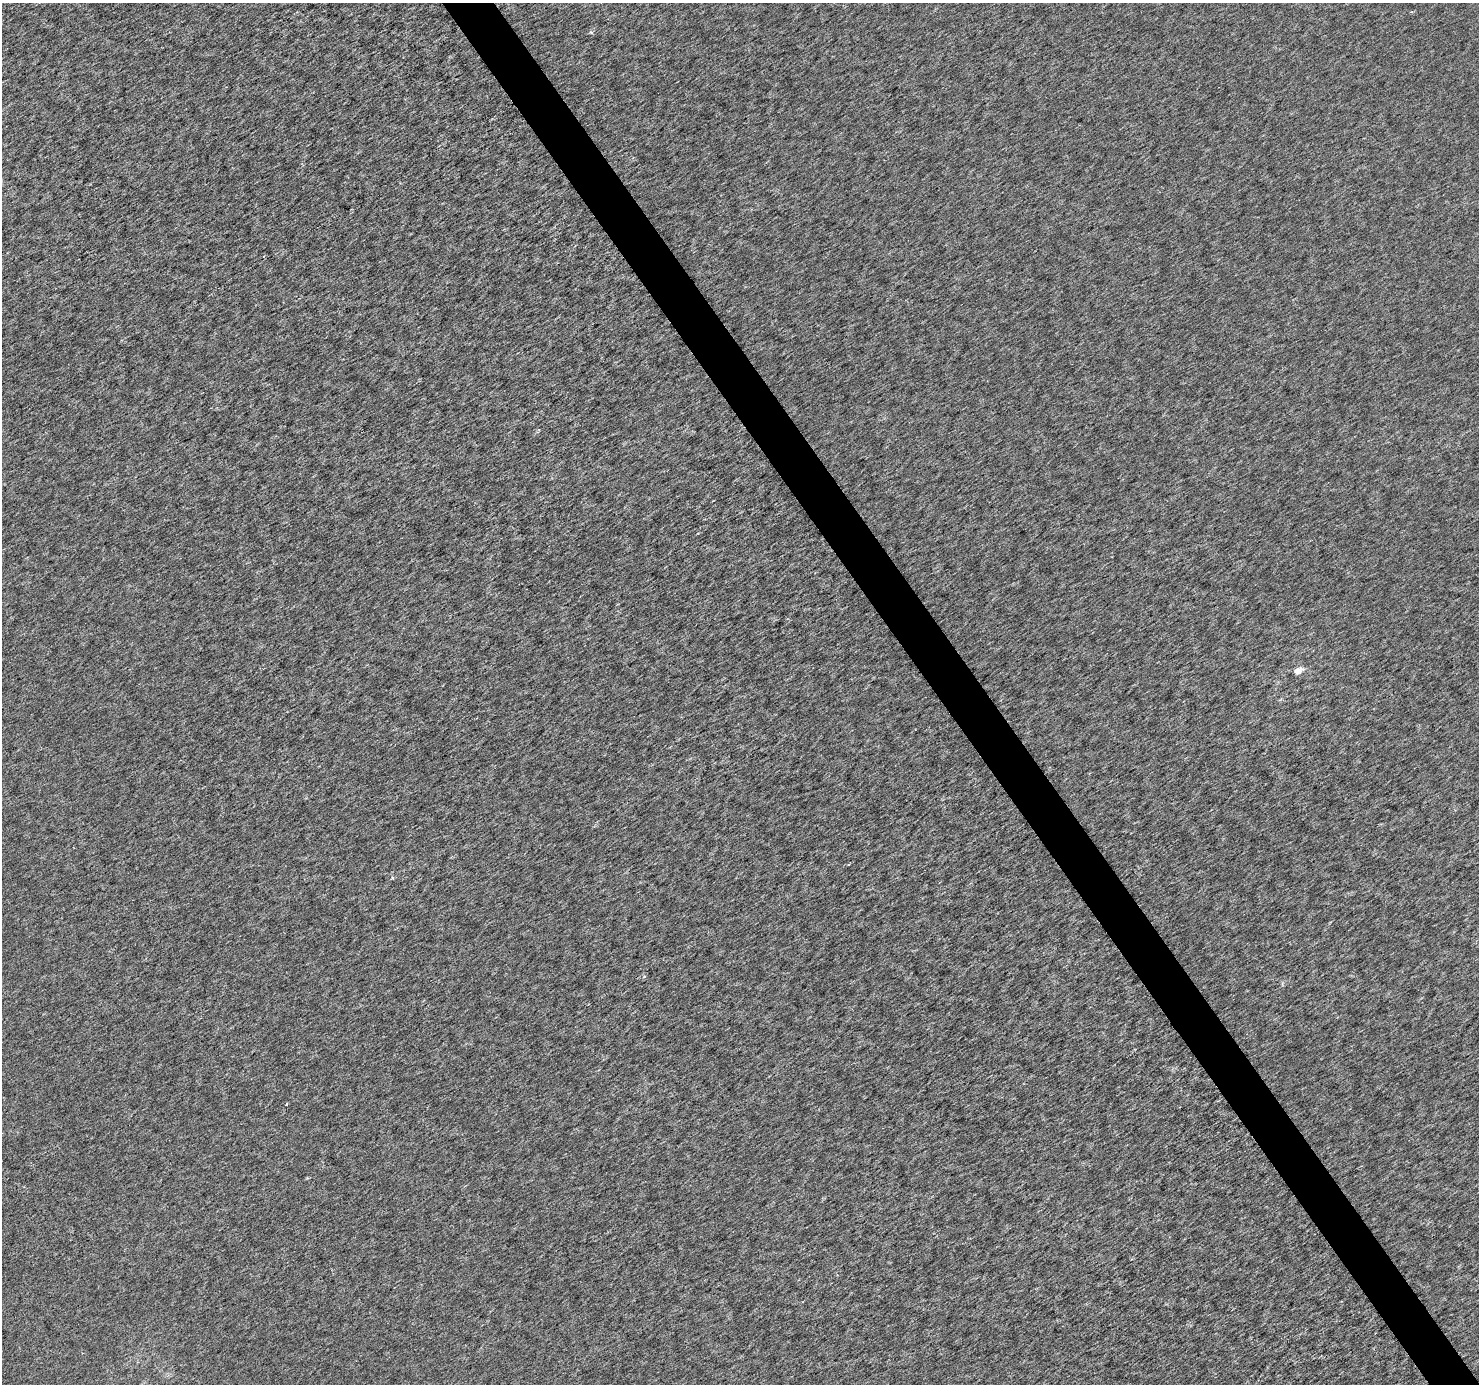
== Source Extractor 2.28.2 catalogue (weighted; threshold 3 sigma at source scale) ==
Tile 6 of 4 x 4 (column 2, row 2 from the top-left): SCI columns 1483-2959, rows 2946-4327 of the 5914 x 5830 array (HDU 1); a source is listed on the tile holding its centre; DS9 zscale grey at full resolution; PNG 1481 x 1386 px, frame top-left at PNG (2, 3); no overlay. Shown black and unused: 3% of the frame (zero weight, under 3 of 6 exposures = <1% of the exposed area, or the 3 px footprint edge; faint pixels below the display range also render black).
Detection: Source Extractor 2.28.2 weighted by HDU 2 'WHT'; one run over the whole footprint, this tile lists its part. Background -1.50e-05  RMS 0.0016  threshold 0.00669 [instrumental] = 3 sigma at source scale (4.09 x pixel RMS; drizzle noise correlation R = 1.36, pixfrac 0.8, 0.0396/0.0396 arcsec/px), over >= 5 px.
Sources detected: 4; all 4 listed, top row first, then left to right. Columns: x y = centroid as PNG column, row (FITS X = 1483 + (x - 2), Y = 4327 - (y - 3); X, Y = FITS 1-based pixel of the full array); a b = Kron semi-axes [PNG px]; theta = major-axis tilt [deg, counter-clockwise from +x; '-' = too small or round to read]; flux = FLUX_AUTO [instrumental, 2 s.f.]
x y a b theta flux
591 32 5 5 - 0.21
1298 671 6 5 - 1.6
392 878 4 3 - 0.23
286 1104 3 2 - 0.17